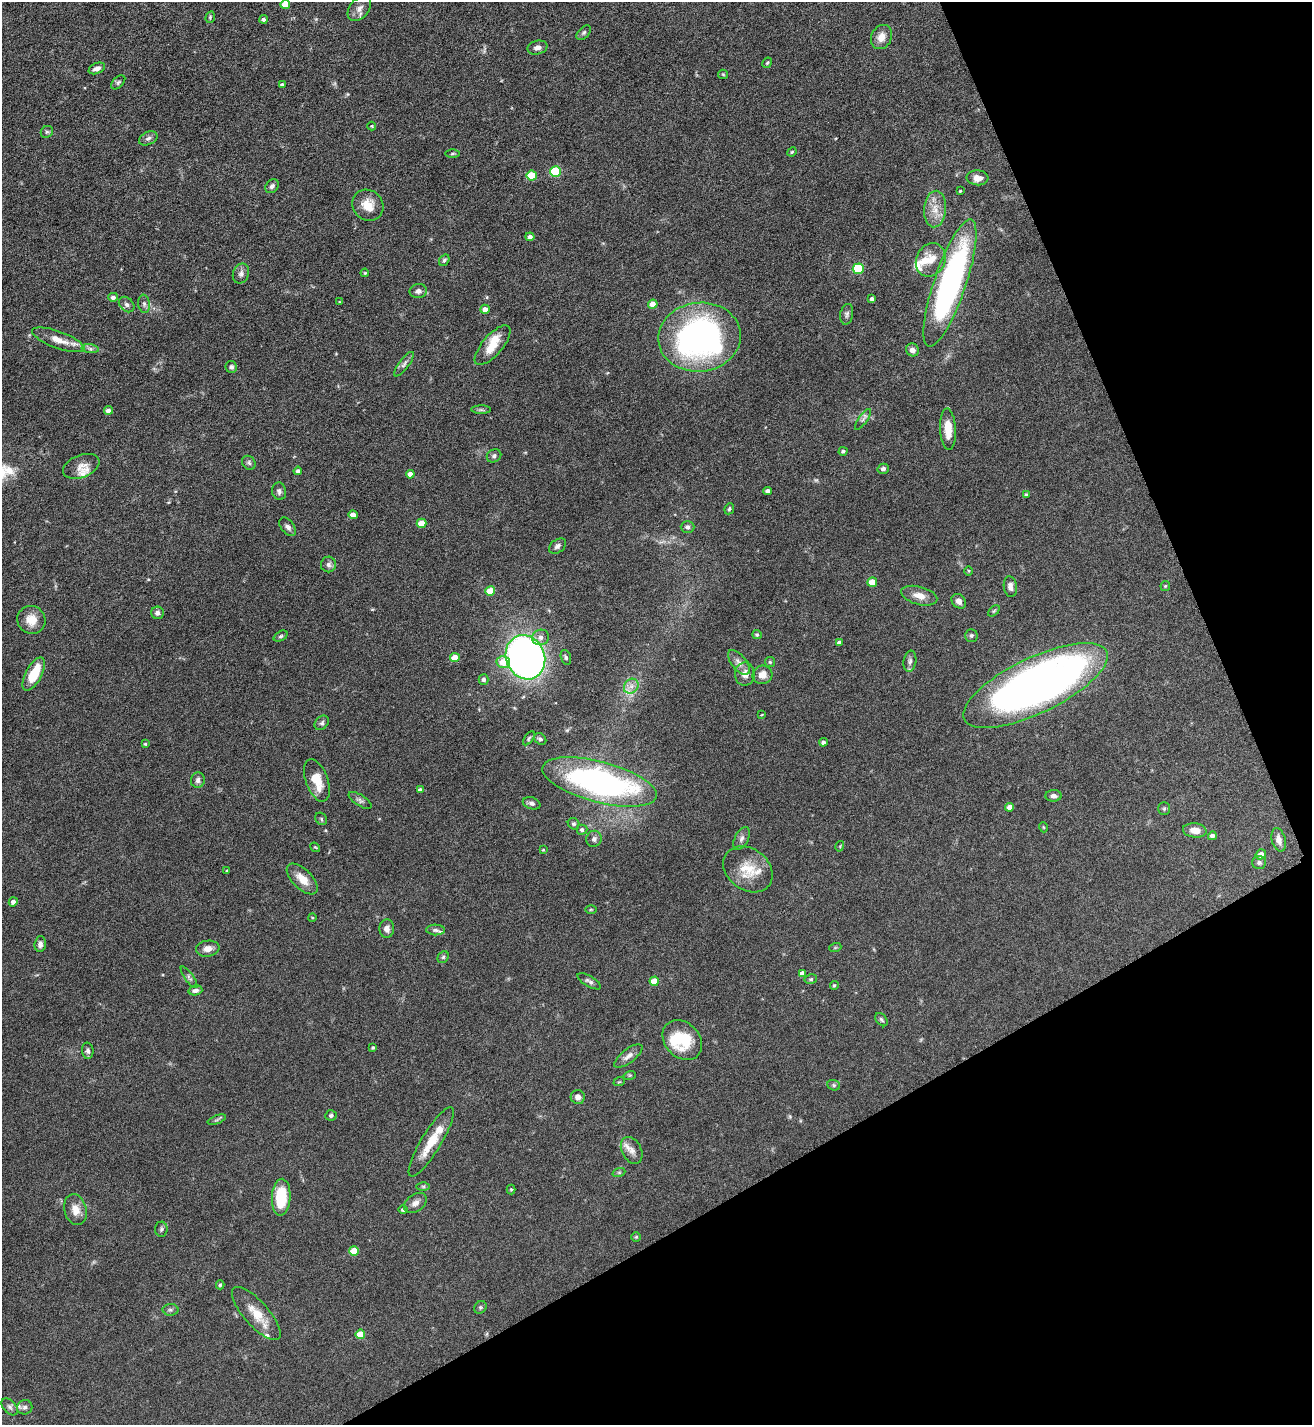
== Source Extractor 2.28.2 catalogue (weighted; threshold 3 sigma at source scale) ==
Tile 12 of 4 x 4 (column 4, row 3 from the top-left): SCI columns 4087-5396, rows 1427-2849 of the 5688 x 5699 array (HDU 1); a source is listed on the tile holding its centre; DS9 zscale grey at full resolution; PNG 1314 x 1427 px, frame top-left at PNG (2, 2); each listed source drawn as its Kron ellipse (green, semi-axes under 4 px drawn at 4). Shown black and unused: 23% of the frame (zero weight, under 5 of 9 exposures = <1% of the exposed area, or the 3 px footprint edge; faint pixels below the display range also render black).
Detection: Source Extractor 2.28.2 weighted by HDU 2 'WHT'; one run over the whole footprint, this tile lists its part. Background 0.0768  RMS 0.0035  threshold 0.0143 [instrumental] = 3 sigma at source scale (4.09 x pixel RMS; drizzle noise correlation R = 1.36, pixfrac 0.8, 0.05/0.05 arcsec/px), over >= 5 px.
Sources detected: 184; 1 too faint to see at this stretch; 1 inside a brighter object's white glare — neither listed nor drawn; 8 inside a brighter listed object's ellipse — not listed separately; the other 174 listed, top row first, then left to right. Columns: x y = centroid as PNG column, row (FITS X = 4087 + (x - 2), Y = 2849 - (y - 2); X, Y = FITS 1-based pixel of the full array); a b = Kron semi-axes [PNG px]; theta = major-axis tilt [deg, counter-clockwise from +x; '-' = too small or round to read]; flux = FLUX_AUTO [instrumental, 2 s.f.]
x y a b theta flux
285 4 5 4 - 3.9
359 8 14 9 51 2.3
210 17 6 4 71 0.42
263 19 4 4 - 0.67
584 33 9 5 45 0.7
881 37 12 10 63 2.9
537 48 10 7 13 1.4
767 63 5 4 - 0.42
97 68 8 5 24 1.7
723 74 5 4 - 0.34
118 82 8 5 45 0.66
282 85 4 3 - 0.74
372 126 4 4 - 0.3
47 132 6 5 - 0.63
148 138 10 6 24 0.97
792 152 5 4 - 0.35
452 154 7 3 1 0.41
556 171 5 5 - 17
532 175 5 5 - 10
978 178 11 7 -5 2.5
272 186 7 6 - 0.95
960 191 3 3 - 0.34
368 205 16 14 -45 4.8
935 209 18 11 85 4.2
530 237 4 4 - 1.1
444 260 6 4 56 0.55
931 260 17 14 64 5.1
858 269 5 5 - 20
365 273 4 3 - 0.29
241 274 10 8 67 1.3
950 283 67 16 71 89
418 291 8 7 - 1.2
113 297 5 4 - 1
872 299 4 3 - 0.75
339 302 3 2 - 0.23
127 304 9 6 -45 1
144 304 9 6 -82 0.92
653 304 5 4 - 3.3
485 309 4 4 - 2.1
847 314 10 6 80 0.93
699 337 41 34 6 99
58 340 28 8 -20 4.5
493 345 25 10 49 5.6
90 349 8 4 -8 0.83
912 350 6 6 - 1.5
404 364 15 5 53 1.1
231 367 6 5 - 0.73
108 410 4 4 - 1.2
481 410 9 4 0 0.63
863 419 12 4 54 0.84
948 429 21 8 -87 5.4
843 451 4 4 - 0.61
494 456 7 6 - 0.85
249 463 7 6 - 0.69
81 466 19 11 22 3.1
883 469 5 5 - 0.95
298 471 4 4 - 0.8
410 474 4 4 - 1.8
279 491 9 7 -77 0.98
768 491 4 4 - 1.2
1026 495 4 4 - 0.57
729 509 6 4 65 0.5
353 515 4 4 - 2.6
422 523 5 4 - 5.2
288 527 11 6 -52 1.2
688 527 7 6 - 0.97
557 546 9 6 35 1
328 564 8 7 - 1.2
969 571 4 3 - 0.28
872 582 5 4 - 5.1
1165 586 5 4 - 0.37
1010 587 10 6 -81 1.5
490 591 5 4 - 6.2
919 596 18 9 -15 3.1
959 601 8 6 -49 1.5
994 611 6 4 44 0.4
157 613 6 6 - 1.1
31 620 14 14 - 4.3
757 635 4 4 - 0.52
971 635 6 6 - 0.68
281 636 7 4 27 0.53
541 637 8 7 - 1.5
839 642 4 4 - 0.71
455 657 5 4 - 4.5
525 657 22 19 -67 190
566 657 8 5 -72 0.63
910 661 10 6 81 1.1
503 662 6 6 - 5.1
739 662 15 7 -52 1.9
770 662 5 5 - 0.44
34 674 18 8 62 8.2
745 674 11 10 - 2.4
762 675 10 9 - 2.6
484 679 5 5 - 0.94
1035 685 79 27 26 200
631 686 8 6 46 1.6
762 715 4 3 - 0.25
322 723 8 6 46 0.79
529 738 8 4 55 0.49
540 739 6 5 - 0.7
823 742 4 4 - 0.84
145 744 4 3 - 0.26
198 780 8 7 - 1.2
317 780 22 11 -70 6.9
599 782 59 20 -15 93
420 790 4 4 - 1.1
1054 796 8 6 -3 1.1
360 800 13 5 -32 1
532 803 9 6 -17 0.95
1010 807 4 4 - 1.9
1164 809 6 5 - 0.56
321 819 6 5 - 0.51
574 824 6 5 - 0.62
1043 827 5 3 - 0.26
582 830 5 5 - 0.78
1195 830 12 7 -6 3
1212 836 4 4 - 1.2
742 838 12 6 62 1.3
594 839 8 7 - 1.2
1279 840 12 7 -76 1.9
840 846 5 3 - 0.3
315 847 5 4 - 0.32
543 850 3 3 - 0.29
1261 854 5 5 - 1.7
1259 862 7 6 - 0.8
748 869 27 20 -37 8.2
227 870 3 3 - 0.29
302 879 19 10 -45 4.1
13 902 4 4 - 1.5
591 909 6 3 1 0.31
312 917 4 3 - 0.25
387 929 9 7 85 1.5
436 930 9 5 -1 0.84
40 944 8 5 86 1.2
835 948 6 4 19 0.38
208 949 12 8 9 2.3
443 957 6 5 - 0.51
802 973 4 4 - 1.4
189 977 13 4 -55 0.75
811 979 6 5 - 0.45
589 981 13 5 -30 0.97
654 981 4 4 - 4.2
834 985 4 4 - 0.41
195 990 7 5 15 1.2
881 1020 7 5 -50 0.66
682 1040 22 17 -46 12
373 1048 3 3 - 0.43
88 1051 8 5 -84 0.96
628 1056 17 7 38 1.8
630 1075 6 4 18 0.36
619 1082 6 3 18 0.31
834 1085 6 5 - 0.51
578 1097 7 7 - 1.3
331 1115 6 5 - 0.66
217 1120 9 3 21 0.51
431 1142 40 10 59 7.7
632 1150 14 9 -63 2.4
619 1172 6 4 19 0.49
423 1186 7 4 0 0.48
511 1189 5 4 - 0.36
281 1197 18 9 87 13
415 1203 12 8 37 1.8
75 1210 16 11 -74 3.3
403 1210 4 4 - 0.69
161 1229 7 6 - 0.65
636 1237 5 5 - 0.43
354 1251 5 4 - 7.4
220 1285 4 3 - 0.51
480 1307 7 5 46 0.54
170 1310 8 6 -1 0.74
256 1314 34 12 -48 6.4
360 1334 5 5 - 6.5
10 1407 10 6 -46 0.94
25 1407 8 7 - 1
Isophote crosses this tile's border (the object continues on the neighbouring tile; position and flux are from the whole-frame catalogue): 1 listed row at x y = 285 4